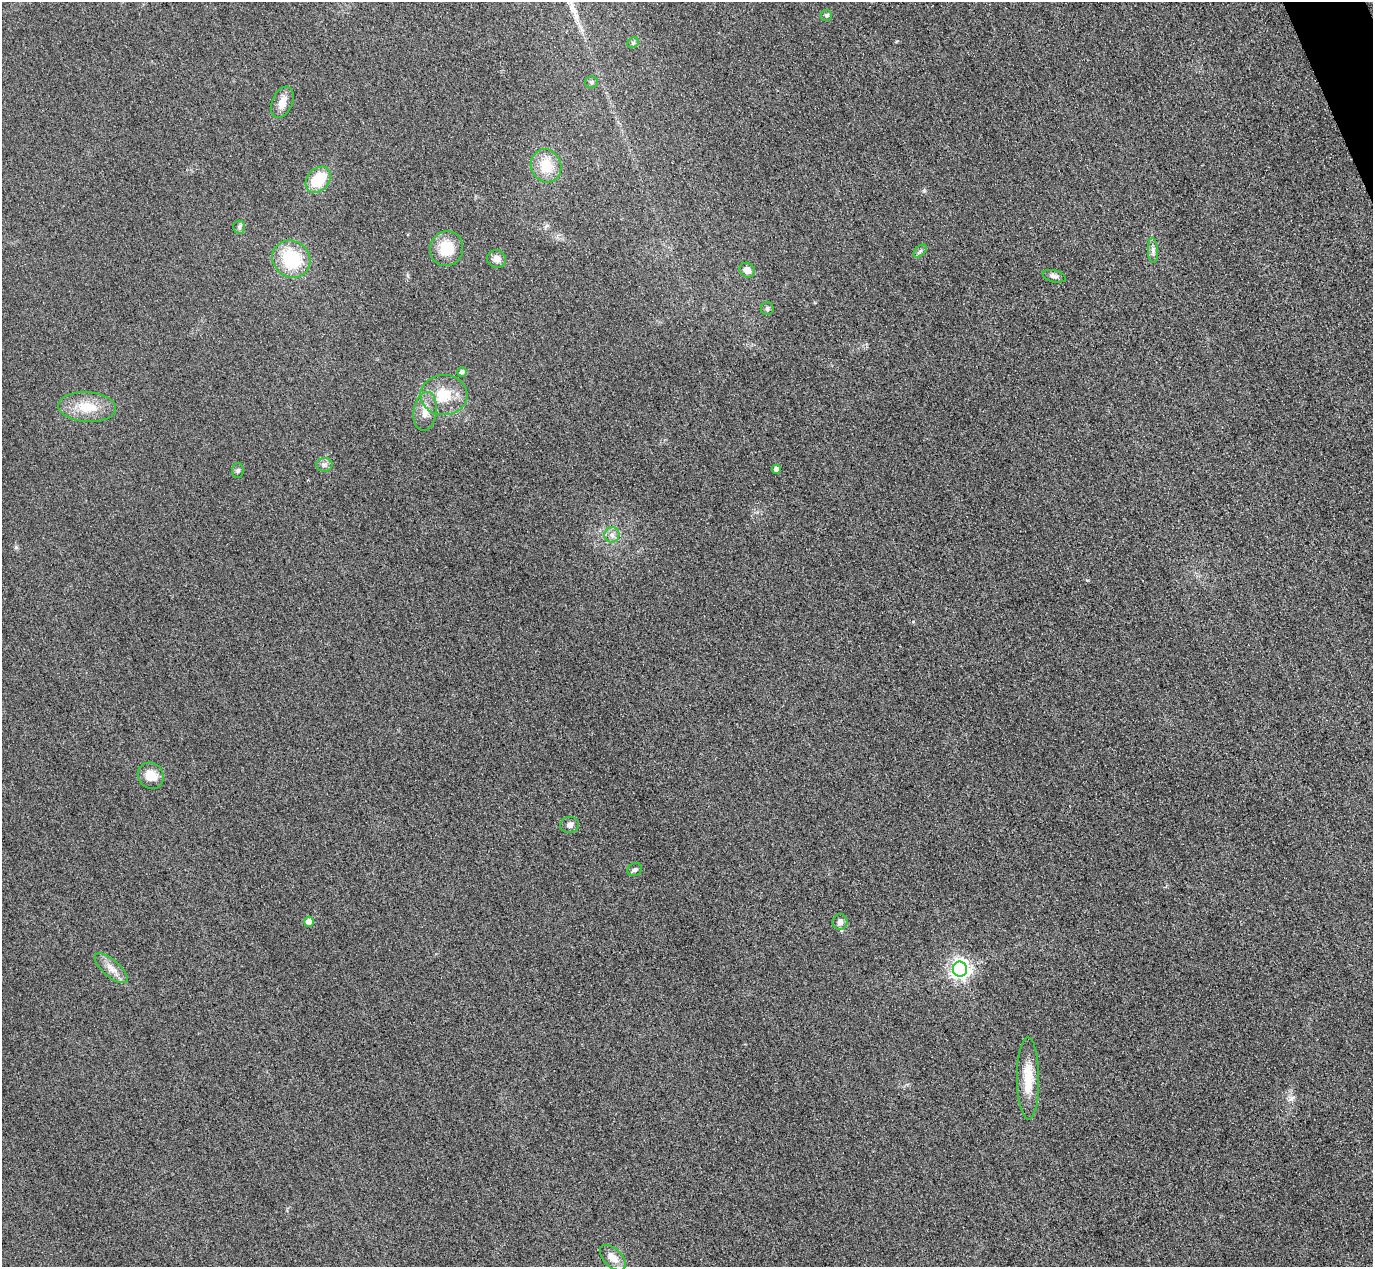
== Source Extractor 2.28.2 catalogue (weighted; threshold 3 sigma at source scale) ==
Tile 10 of 4 x 4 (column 2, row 3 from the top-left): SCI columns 1402-2772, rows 1568-2832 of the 5546 x 5533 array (HDU 1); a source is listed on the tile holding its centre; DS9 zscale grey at full resolution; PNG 1375 x 1269 px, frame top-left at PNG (2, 2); each listed source drawn as its Kron ellipse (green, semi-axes under 4 px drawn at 4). Shown black and unused: <1% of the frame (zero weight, under 3 of 4 exposures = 3% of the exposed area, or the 3 px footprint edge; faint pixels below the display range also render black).
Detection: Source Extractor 2.28.2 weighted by HDU 2 'WHT'; one run over the whole footprint, this tile lists its part. Background 0.133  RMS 0.019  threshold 0.0842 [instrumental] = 3 sigma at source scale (4.5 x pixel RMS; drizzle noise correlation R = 1.50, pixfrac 1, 0.05/0.05 arcsec/px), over >= 5 px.
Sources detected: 32; all 32 listed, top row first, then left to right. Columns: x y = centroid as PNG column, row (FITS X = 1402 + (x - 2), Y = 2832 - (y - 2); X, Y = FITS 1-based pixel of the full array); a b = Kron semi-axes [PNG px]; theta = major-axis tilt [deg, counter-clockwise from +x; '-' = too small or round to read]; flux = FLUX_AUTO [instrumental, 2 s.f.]
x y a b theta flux
826 15 5 5 - 3.8
633 43 6 5 - 2.9
592 82 6 6 - 4.1
282 102 16 10 66 18
546 166 17 15 -67 44
318 180 14 11 48 63
239 227 6 6 - 4.1
447 249 17 16 - 51
920 251 8 4 44 4.2
1153 251 12 5 -86 7.2
291 259 20 18 -38 100
496 259 9 9 - 13
747 270 8 7 - 13
1054 276 12 6 -13 7.3
767 308 6 6 - 4.3
462 372 5 5 - 6.3
444 395 23 20 2 55
87 407 29 15 -4 49
425 411 19 11 82 22
324 465 8 7 - 6.3
776 469 4 4 - 8.9
238 470 7 6 - 3.8
612 535 7 7 - 8.1
151 776 13 12 - 29
570 825 9 8 - 8.6
635 870 7 6 - 5
309 922 5 5 - 18
840 922 7 7 - 9.4
111 968 20 8 -41 18
960 969 7 7 - 940
1028 1078 41 11 -89 50
613 1258 16 9 -44 20
Unlisted compact peaks at least as high as the median listed source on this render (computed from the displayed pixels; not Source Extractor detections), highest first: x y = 16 547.